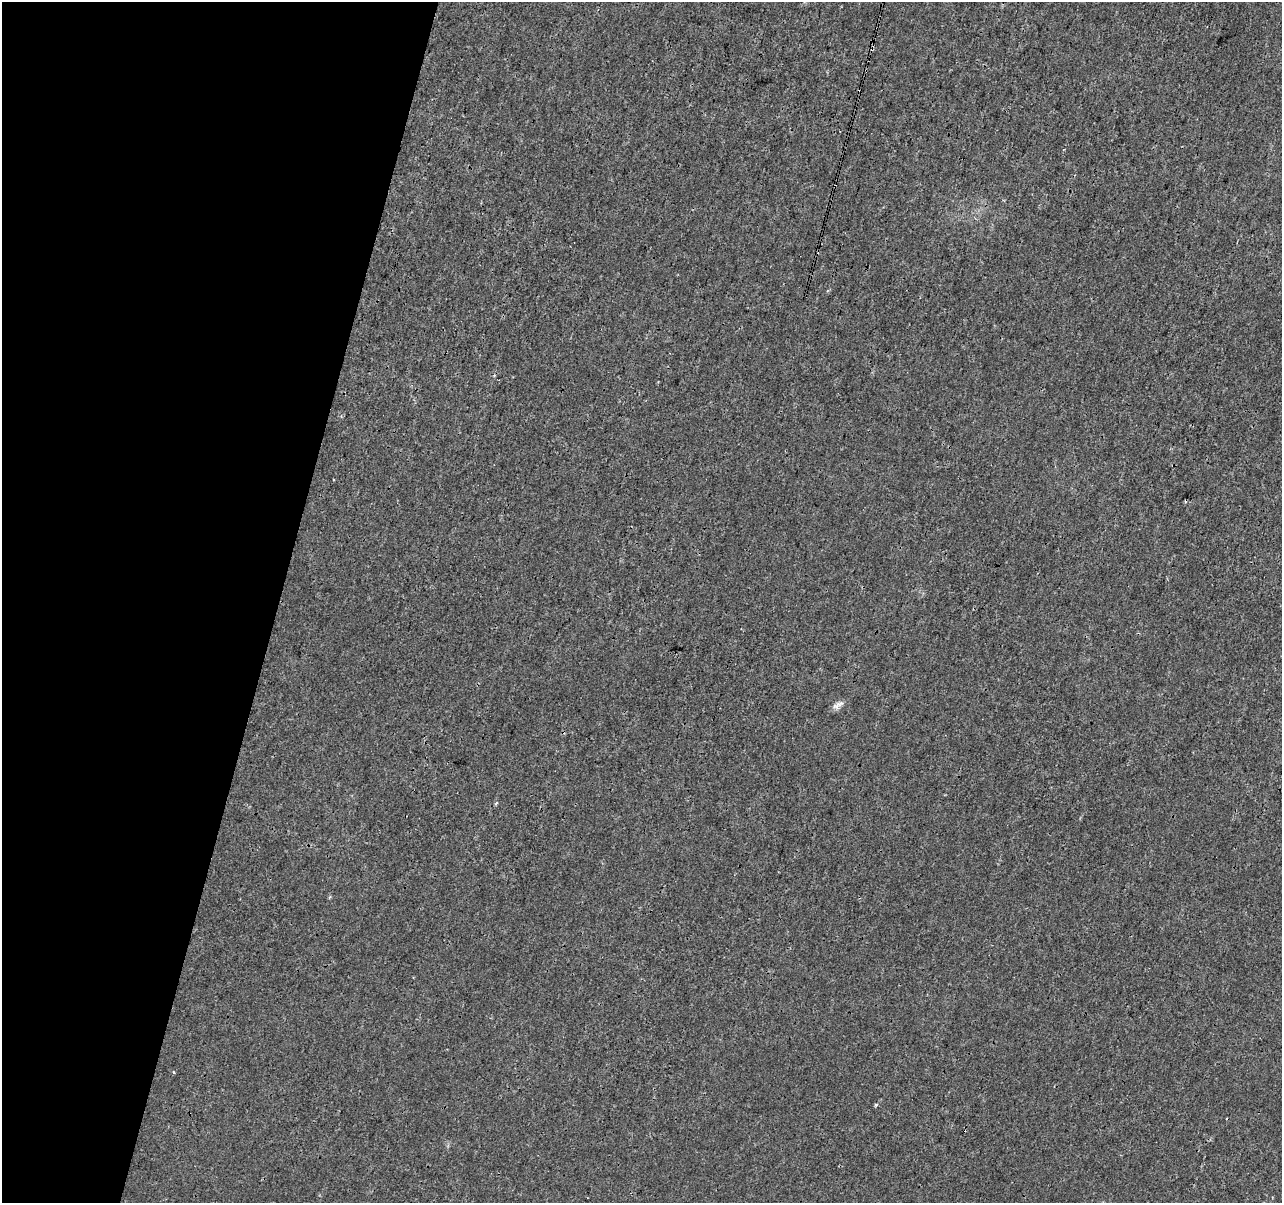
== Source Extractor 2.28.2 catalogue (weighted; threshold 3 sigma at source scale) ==
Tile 9 of 4 x 4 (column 1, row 3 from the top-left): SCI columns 8-1287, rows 1486-2686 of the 5125 x 5312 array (HDU 1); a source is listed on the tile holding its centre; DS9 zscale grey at full resolution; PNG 1284 x 1205 px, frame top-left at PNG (2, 2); no overlay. Shown black and unused: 22% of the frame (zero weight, under 3 of 4 exposures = <1% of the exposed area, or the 3 px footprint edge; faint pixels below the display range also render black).
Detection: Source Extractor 2.28.2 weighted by HDU 2 'WHT'; one run over the whole footprint, this tile lists its part. Background 5.92e-05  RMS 0.0014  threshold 0.00628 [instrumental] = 3 sigma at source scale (4.5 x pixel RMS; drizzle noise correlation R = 1.50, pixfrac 1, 0.0396/0.0396 arcsec/px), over >= 5 px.
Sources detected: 6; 1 cosmic-ray / hot-pixel residue — not listed; the other 5 listed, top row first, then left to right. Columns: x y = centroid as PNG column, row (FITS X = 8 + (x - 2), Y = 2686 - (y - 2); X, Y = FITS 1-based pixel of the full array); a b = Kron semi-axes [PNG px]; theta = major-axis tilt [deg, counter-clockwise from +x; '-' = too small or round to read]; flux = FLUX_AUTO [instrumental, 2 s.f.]
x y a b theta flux
835 186 3 2 - 0.12
838 705 18 7 31 0.81
329 897 5 3 - 0.18
174 1072 4 3 - 0.16
876 1105 3 3 - 0.39
Overlapping masked pixels (flux is a lower limit): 1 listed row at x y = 835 186